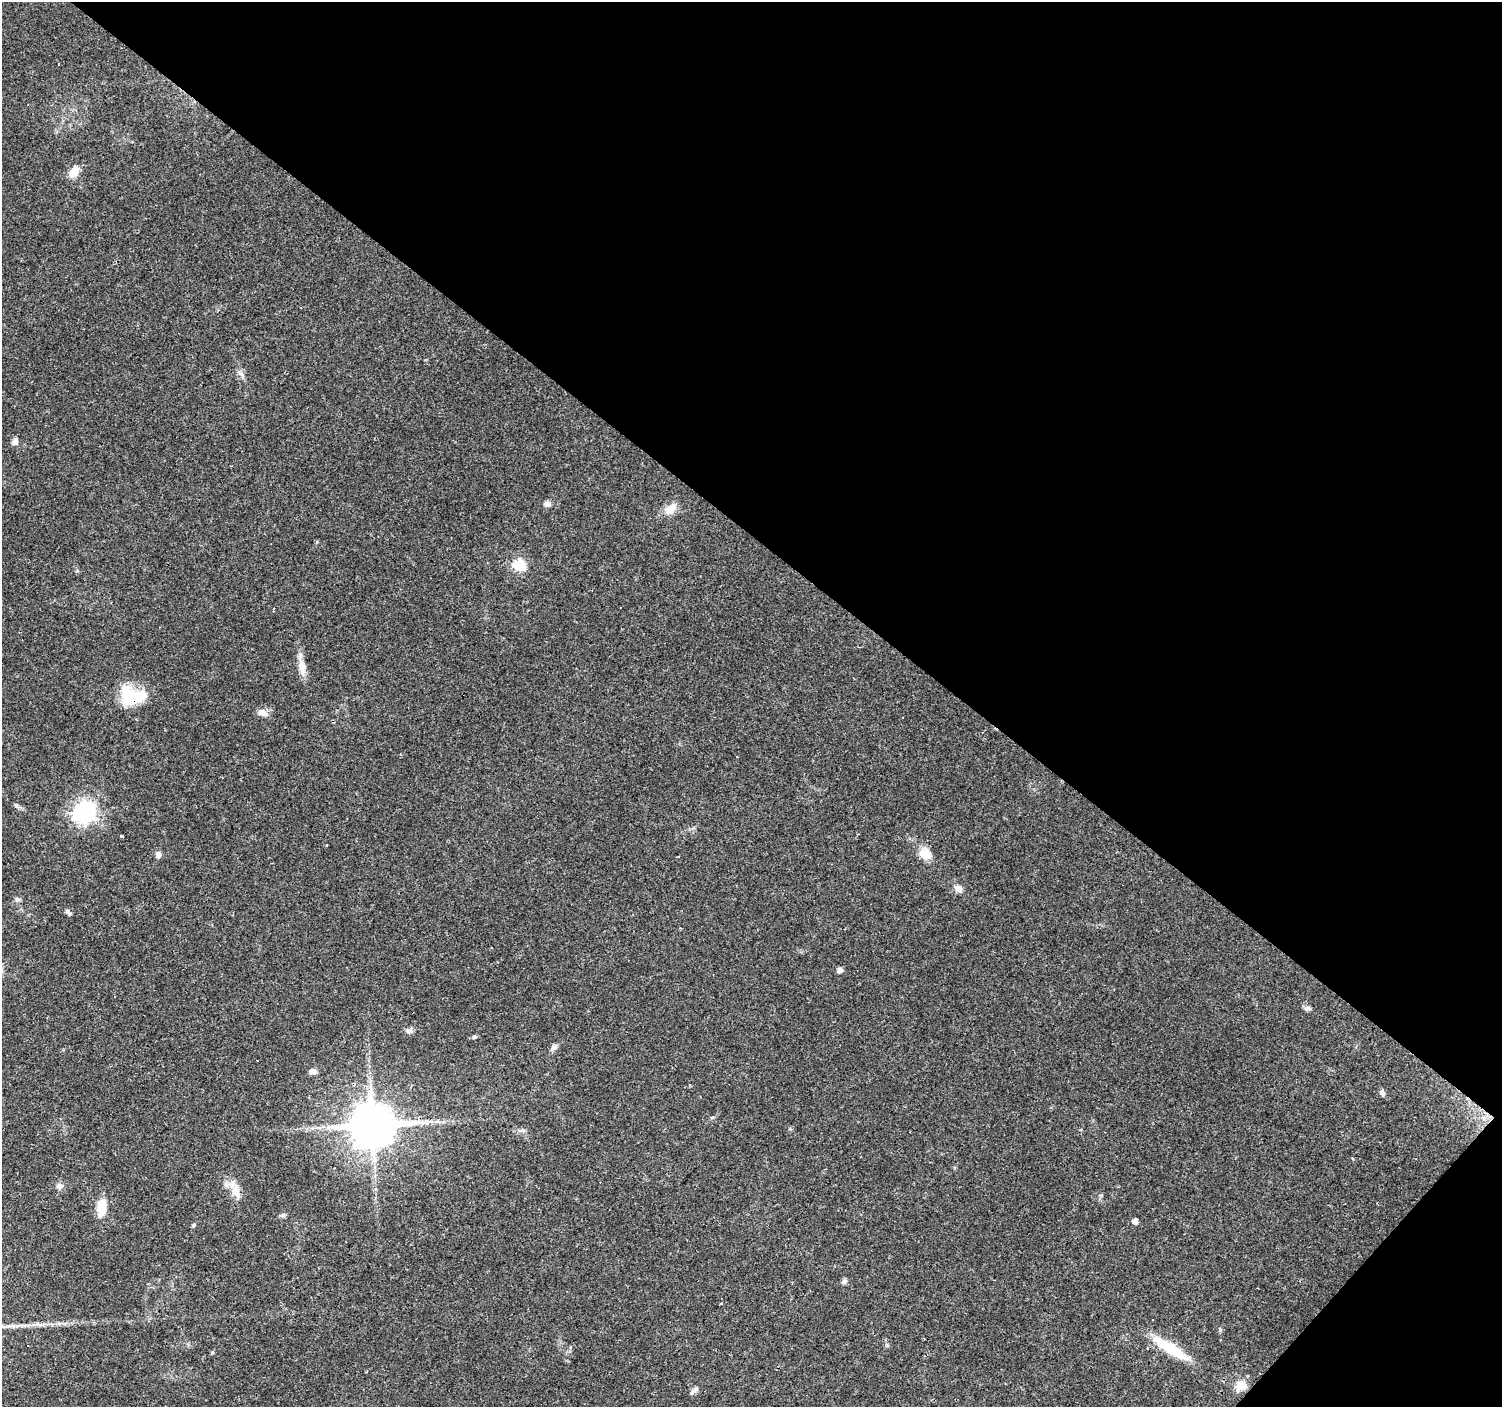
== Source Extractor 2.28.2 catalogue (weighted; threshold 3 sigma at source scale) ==
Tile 8 of 4 x 4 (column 4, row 2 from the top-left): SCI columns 4501-6000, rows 2979-4383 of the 6002 x 6022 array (HDU 1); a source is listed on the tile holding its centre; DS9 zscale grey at full resolution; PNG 1504 x 1409 px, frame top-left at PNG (2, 2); no overlay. Shown black and unused: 40% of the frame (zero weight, under 3 of 4 exposures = <1% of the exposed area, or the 3 px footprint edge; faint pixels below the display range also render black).
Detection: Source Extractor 2.28.2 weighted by HDU 2 'WHT'; one run over the whole footprint, this tile lists its part. Background 0.0579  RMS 0.004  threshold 0.0179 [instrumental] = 3 sigma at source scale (4.5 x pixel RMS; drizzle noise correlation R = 1.50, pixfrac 1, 0.0396/0.0396 arcsec/px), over >= 5 px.
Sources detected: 49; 9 cosmic-ray / hot-pixel residue — not listed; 1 inside a brighter listed object's ellipse — not listed separately; the other 39 listed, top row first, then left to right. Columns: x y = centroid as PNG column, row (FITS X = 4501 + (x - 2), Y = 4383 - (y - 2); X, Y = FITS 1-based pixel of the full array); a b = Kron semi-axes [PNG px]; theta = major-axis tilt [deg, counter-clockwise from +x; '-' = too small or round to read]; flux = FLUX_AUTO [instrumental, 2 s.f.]
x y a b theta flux
74 172 10 7 55 6
240 373 11 4 -40 1.2
15 442 9 8 - 1.7
547 504 7 7 - 1.4
670 509 17 10 33 4.4
519 565 6 6 - 35
273 609 3 3 - 0.72
302 668 18 10 -86 4.3
132 696 32 20 -8 18
262 713 11 8 -18 2.9
16 805 10 4 -50 0.82
84 812 8 8 - 210
122 836 4 3 - 0.71
158 854 8 6 83 1.6
925 854 17 13 -41 5
958 889 12 8 -37 2.3
17 899 8 6 49 1.1
68 912 9 4 -47 0.99
839 970 7 6 - 1.4
1307 1008 9 6 -1 1.1
409 1031 11 5 -3 1.3
474 1037 6 5 - 0.65
554 1048 9 7 45 1.4
313 1071 9 6 -11 1.7
1382 1093 8 6 -78 1.2
372 1125 13 11 9 1800
522 1130 7 4 0 0.88
60 1186 9 9 - 1.7
236 1192 19 11 -72 4.9
101 1207 20 10 86 8.2
282 1215 7 5 43 0.84
1135 1221 5 4 - 2.7
194 1225 5 4 - 0.52
844 1281 7 5 42 1.3
720 1303 3 2 - 0.49
1170 1348 47 10 -32 16
212 1352 6 4 90 0.42
1241 1386 16 12 24 4.8
694 1391 14 4 41 1.2
Overlapping masked pixels (flux is a lower limit): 2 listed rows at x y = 132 696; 372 1125